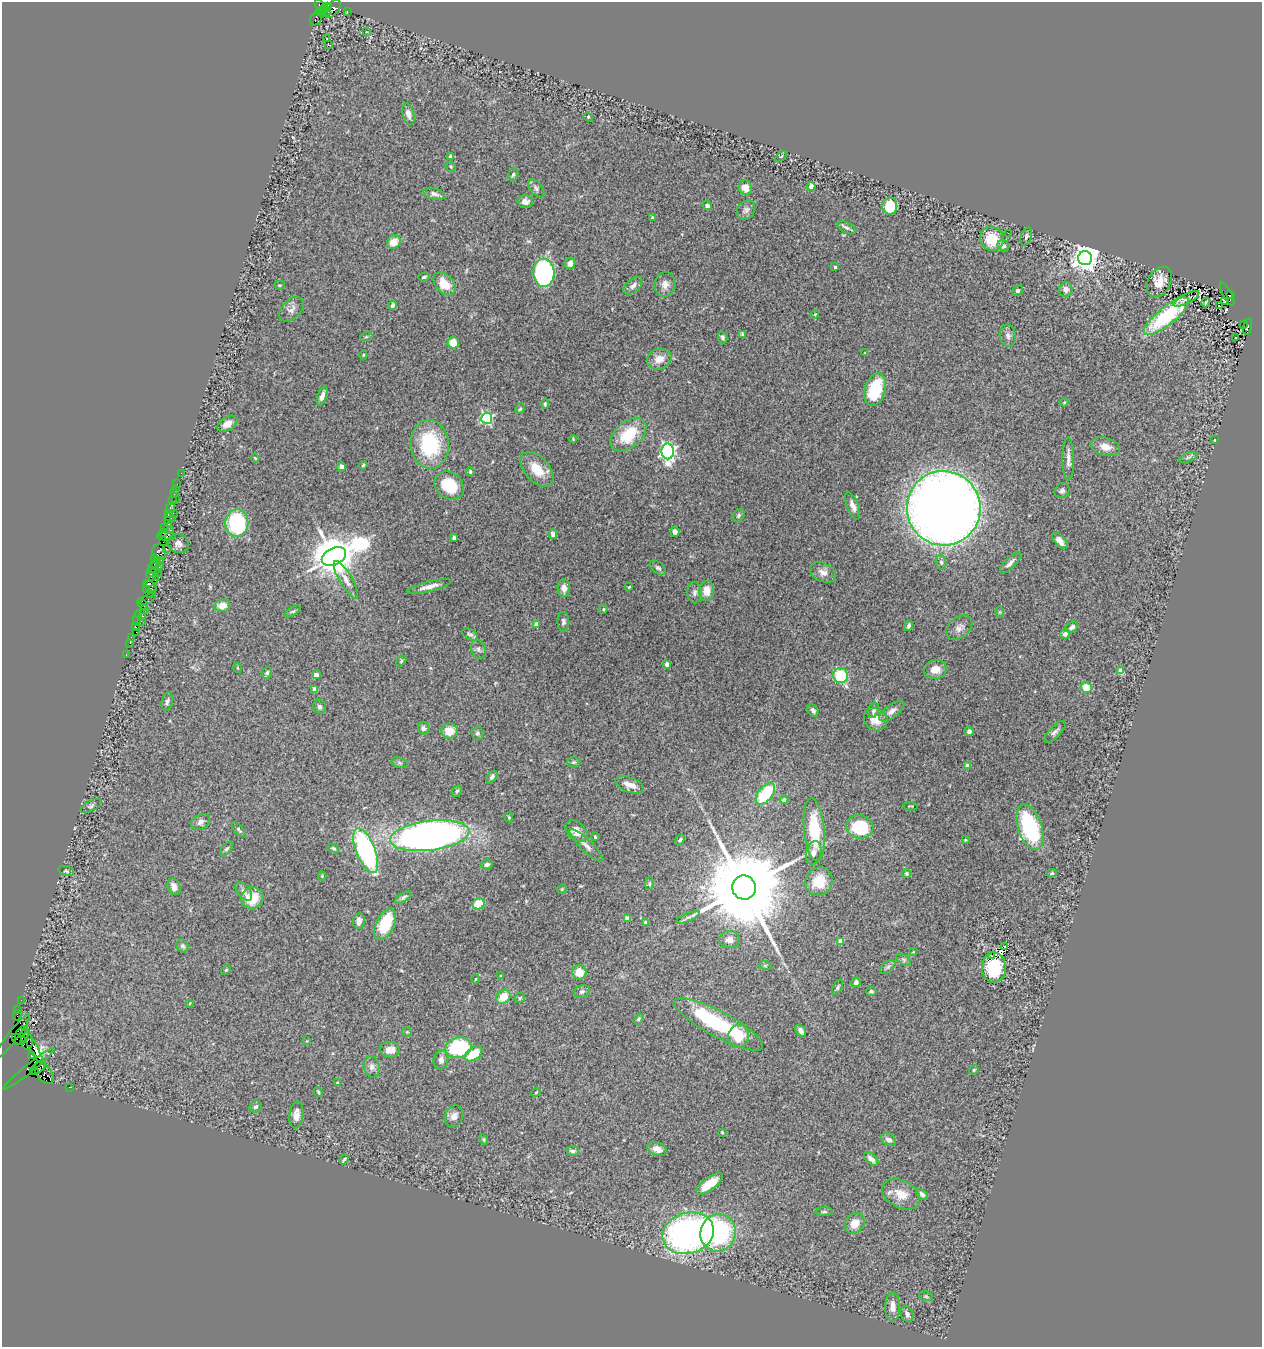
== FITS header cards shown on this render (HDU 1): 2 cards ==
NAXIS1  =                 1260
NAXIS2  =                 1345

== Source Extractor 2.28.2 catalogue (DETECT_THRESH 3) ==
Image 1260 x 1345 px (HDU 1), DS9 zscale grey, 1 PNG px = 1 image px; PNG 1264 x 1349 px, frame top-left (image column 1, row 1345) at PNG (2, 2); each listed source drawn as its Kron ellipse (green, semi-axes under 4 px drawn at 4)
Background 2.22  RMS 0.056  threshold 0.169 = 3 sigma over >= 5 px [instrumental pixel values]
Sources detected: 298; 1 with non-positive FLUX_AUTO (blend fragments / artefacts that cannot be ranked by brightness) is neither listed nor drawn; the other 297 listed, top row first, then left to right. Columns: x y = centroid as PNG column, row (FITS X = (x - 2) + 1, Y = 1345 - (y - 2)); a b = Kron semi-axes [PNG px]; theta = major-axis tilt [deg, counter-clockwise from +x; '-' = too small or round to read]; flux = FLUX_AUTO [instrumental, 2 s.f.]
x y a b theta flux
319 5 6 3 -61 210
328 6 4 3 - 460
324 9 5 4 - 1300
332 9 10 6 49 570
326 11 5 3 - 1200
347 11 2 2 - 39
321 12 5 3 - 790
316 19 7 5 50 410
367 32 3 2 - 7
327 38 3 3 - 4.4
328 45 3 3 - 13
408 114 11 5 -74 23
588 117 5 4 - 4.2
781 156 6 3 37 4
450 157 4 4 - 8.2
451 167 5 4 - 4.9
513 175 7 5 73 6.9
811 186 4 4 - 52
536 188 11 6 -52 11
745 188 7 6 - 35
434 194 11 5 -16 16
525 201 7 6 - 16
707 205 4 4 - 12
890 206 8 7 - 110
746 210 10 8 51 16
652 217 3 3 - 3
847 228 10 5 -29 11
1008 233 2 2 - 9.9
1026 236 9 5 73 8.7
992 239 12 11 - 110
394 242 7 6 - 45
1003 246 6 5 - 11
1085 258 7 7 - 4700
570 263 6 5 - 23
835 267 3 3 - 6.3
544 273 14 10 -86 640
424 277 6 3 16 6.2
1159 282 16 11 61 50
444 284 13 8 -48 71
665 284 12 10 80 26
280 285 5 4 - 4.2
633 286 11 6 41 16
1066 289 7 7 - 16
1018 291 6 4 43 6.4
1227 294 13 3 -61 690
1231 294 4 2 - 620
1186 299 14 5 27 8.6
1225 302 3 2 - 3.3
1206 303 5 2 - 4.8
393 305 4 3 - 11
1219 306 3 2 - 6.1
291 309 14 9 43 20
815 314 4 3 - 3.2
1166 316 28 9 39 190
1243 325 3 3 - 240
1248 327 8 4 76 1900
742 334 4 3 - 5
1008 336 11 8 -82 16
366 337 6 4 19 4.5
723 337 6 4 -76 10
1236 337 3 2 - 4.5
453 343 6 5 - 49
865 352 4 2 - 2.3
363 355 4 4 - 3.7
659 359 13 10 20 38
875 389 17 10 73 190
322 396 10 4 72 19
1064 402 4 4 - 3.9
545 404 5 3 - 5.9
520 409 5 4 - 5.1
487 418 5 5 - 500
227 424 11 7 32 31
628 435 21 13 41 150
573 439 4 2 - 3.6
1215 440 3 2 - 2.8
430 444 24 19 -85 280
1105 447 15 9 -16 43
668 451 8 6 -88 1100
1188 457 9 4 21 8.2
255 458 4 3 - 3.8
1068 459 21 6 -89 23
363 465 4 3 - 4.4
341 467 4 4 - 17
537 469 21 12 -48 79
470 472 4 3 - 7.3
181 473 2 2 - 30
177 484 2 2 - 28
449 486 16 13 -41 120
176 489 2 2 - 33
1062 491 8 7 - 11
175 494 4 3 - 220
175 499 2 2 - 38
172 501 2 2 - 32
853 506 14 5 -69 25
170 508 5 3 - 430
944 508 37 36 - 4900
169 513 2 2 - 94
173 513 2 2 - 860
738 515 7 5 49 8.3
169 517 5 3 - 260
167 520 2 2 - 150
237 523 14 11 88 360
169 524 4 3 - 360
164 528 3 2 - 140
171 530 3 2 - 330
675 532 5 4 - 16
163 533 3 2 - 170
553 534 5 4 - 18
167 536 9 3 2 510
454 538 4 4 - 8
1060 541 10 5 -51 25
163 542 2 2 - 130
178 544 10 9 - 21
166 548 2 2 - 41
159 552 8 7 - 880
334 556 13 8 26 16000
155 558 4 2 - 100
159 561 5 3 - 280
941 562 7 5 -79 10
1010 563 14 5 45 17
159 566 4 3 - 550
153 567 7 2 65 530
658 568 9 5 -39 10
156 570 4 3 - 130
823 572 14 9 -25 27
158 573 2 2 - 100
151 574 6 5 - 510
346 580 21 6 -60 30
152 581 8 4 38 590
150 586 7 4 -37 740
429 587 22 5 14 29
629 587 4 3 - 3.7
564 588 9 6 -87 26
147 590 4 3 - 200
706 591 10 7 84 42
694 592 11 7 89 15
149 594 3 2 - 93
148 599 9 3 31 340
143 605 7 3 -56 170
222 606 8 6 7 38
144 609 3 3 - 190
603 609 5 3 - 4.4
293 611 9 3 29 6.2
999 612 5 3 - 3.6
138 615 3 3 - 160
143 616 3 2 - 130
137 618 8 3 74 450
141 621 4 2 - 51
563 622 10 6 -90 12
536 624 4 4 - 41
135 626 3 2 - 170
909 626 5 4 - 10
1072 627 7 5 35 12
959 628 15 10 40 23
136 632 2 2 - 160
470 634 8 5 -31 8.5
1065 634 5 5 - 15
131 637 2 2 - 39
130 643 2 2 - 90
478 649 9 7 -68 12
126 654 2 2 - 52
401 661 6 4 47 4.4
667 664 4 4 - 40
238 668 5 3 - 3
935 669 11 9 10 41
1120 671 4 4 - 45
267 673 6 5 - 6.5
316 675 4 3 - 30
841 676 7 7 - 170
1086 688 6 5 - 83
315 689 4 4 - 47
167 702 9 5 77 11
319 707 7 6 - 9.4
813 710 7 5 -55 11
874 710 8 5 70 11
892 711 15 6 36 22
876 719 12 10 -29 51
424 728 6 5 - 13
449 731 8 7 - 58
969 731 4 4 - 14
1055 732 14 5 45 13
477 733 6 6 - 8.3
574 762 7 5 1 6.5
399 763 8 5 -20 7.2
967 765 4 4 - 35
492 777 7 4 52 11
630 785 15 7 -21 39
457 791 6 4 59 6.5
765 794 13 7 51 210
784 800 4 4 - 18
91 806 11 5 27 9.1
910 806 7 2 -7 2.5
509 817 5 4 - 4.5
201 822 10 7 31 18
860 827 14 11 -14 210
1030 827 23 12 -71 380
239 830 9 4 -49 7.1
814 830 32 10 -84 190
577 831 12 8 -43 37
430 836 40 15 7 2500
595 837 4 2 - 5
680 840 6 3 48 6.3
965 840 4 4 - 3.5
586 845 22 6 -44 23
333 848 6 4 -29 6.1
227 849 8 4 48 7.4
366 851 24 9 -68 640
814 853 12 7 77 23
487 864 6 5 - 14
66 871 8 4 -16 6.3
1052 873 5 4 - 4.7
907 874 4 4 - 6
322 876 4 4 - 3.5
819 881 14 13 - 80
649 884 6 4 85 5.1
174 887 8 6 -66 25
744 887 12 11 - 90000
562 889 5 4 - 4.1
244 891 11 6 -51 17
403 897 9 4 34 8.4
252 898 11 10 - 96
478 904 6 5 - 100
688 917 12 4 22 13
627 918 4 4 - 47
359 921 8 6 78 21
646 922 4 3 - 15
385 924 17 9 65 180
729 940 10 8 2 27
841 941 4 4 - 54
183 946 7 5 -59 9.5
1005 947 3 2 - 5.5
913 952 4 3 - 2.9
991 955 4 2 - 3.3
904 960 8 5 -33 7
765 965 6 4 -19 4.2
888 967 9 5 38 8.2
994 967 15 12 -89 140
226 970 5 4 - 4.3
579 972 7 7 - 55
501 976 4 3 - 3.7
476 979 4 3 - 3
856 982 5 4 - 17
837 987 8 4 62 6.8
871 991 5 4 - 6.5
582 992 8 6 17 12
503 997 8 6 42 63
520 998 6 4 48 5
21 1000 2 2 - 51
190 1003 4 2 - 2.7
18 1010 3 2 - 35
17 1015 5 2 - 170
638 1019 6 4 53 6.2
719 1024 50 12 -28 350
801 1031 7 4 -53 17
407 1032 5 4 - 4
22 1036 10 6 67 4300
739 1036 11 10 - 86
12 1037 27 5 52 470
17 1039 6 3 -45 930
27 1041 8 5 -87 2400
307 1041 4 4 - 3
33 1046 19 4 -61 560
458 1047 13 10 14 240
390 1050 10 7 -9 34
473 1054 10 6 37 100
32 1056 3 3 - 6.3
441 1060 9 7 80 18
372 1067 11 8 -76 19
38 1068 8 5 47 3200
29 1069 32 4 39 740
974 1070 5 4 - 4
34 1071 4 3 - 590
44 1073 13 7 -53 2000
338 1083 4 3 - 4.1
69 1087 2 2 - 42
318 1092 5 3 - 4.9
536 1092 5 4 - 4
256 1107 6 5 - 11
296 1115 13 7 84 27
454 1116 11 9 66 23
722 1132 3 3 - 3.9
484 1139 5 4 - 4.3
888 1140 8 6 -32 16
657 1149 10 6 -20 25
573 1151 6 5 - 10
344 1159 5 3 - 5.7
871 1159 9 5 -42 21
709 1184 16 6 36 72
901 1194 20 13 -28 61
922 1194 7 4 -41 13
824 1212 9 3 0 6.7
855 1223 11 9 54 43
688 1233 26 20 17 1300
718 1233 19 17 72 510
926 1296 7 5 -9 5.4
892 1307 14 7 90 30
907 1314 8 6 -67 14
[1 non-positive-flux detection neither listed nor drawn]